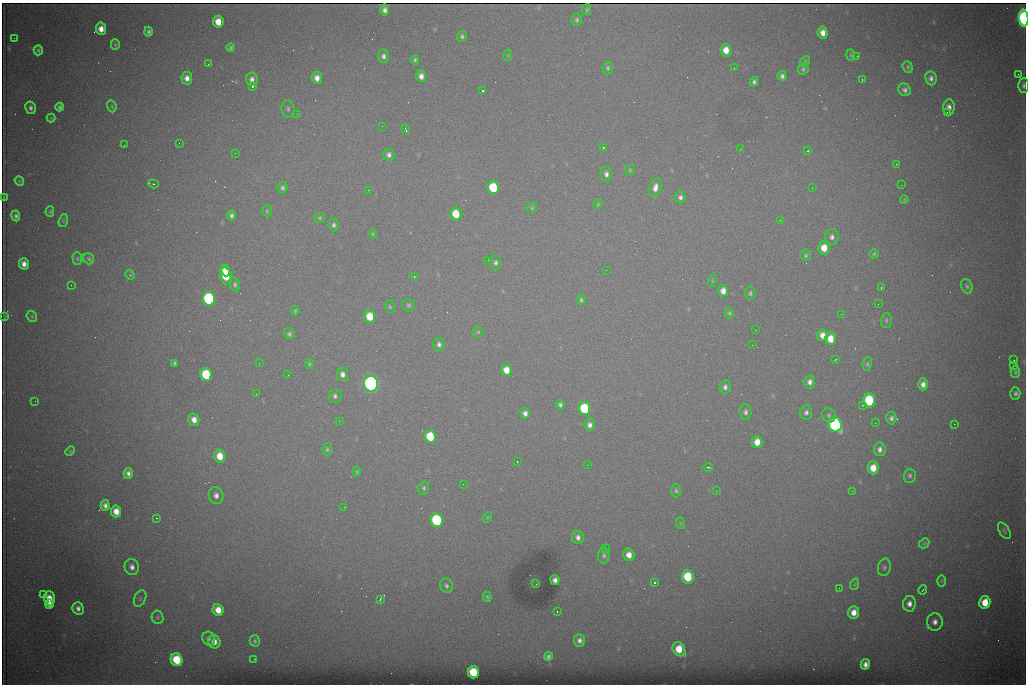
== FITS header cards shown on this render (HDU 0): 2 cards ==
NAXIS1  =                 1024 /fastest changing axis
NAXIS2  =                  682 /next to fastest changing axis

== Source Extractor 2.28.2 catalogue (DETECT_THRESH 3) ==
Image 1024 x 682 px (HDU 0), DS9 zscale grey, 1 PNG px = 1 image px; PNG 1028 x 686 px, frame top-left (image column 1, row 682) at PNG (2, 3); each listed source drawn as its Kron ellipse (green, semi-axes under 4 px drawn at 4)
Background 4610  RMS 44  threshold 133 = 3 sigma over >= 5 px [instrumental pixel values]
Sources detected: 223; all 223 listed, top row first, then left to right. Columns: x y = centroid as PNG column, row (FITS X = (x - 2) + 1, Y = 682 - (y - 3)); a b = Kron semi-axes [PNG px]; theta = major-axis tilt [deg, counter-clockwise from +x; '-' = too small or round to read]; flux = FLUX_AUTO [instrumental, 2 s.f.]
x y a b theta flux
384 10 5 4 - 1.3e+04
586 10 5 4 - 4.1e+03
1024 18 8 4 -86 8.4e+05
577 20 6 5 - 6.6e+03
218 22 6 5 - 4.6e+04
101 29 6 5 - 2.6e+04
148 32 5 4 - 7.6e+03
823 33 6 5 - 2.4e+04
462 36 5 5 - 6.9e+03
14 38 2 2 - 1.2e+03
115 45 5 4 - 3.9e+03
231 48 4 3 - 5.0e+03
38 50 5 4 - 6.0e+03
726 50 6 5 - 3.6e+04
508 55 6 4 73 2.9e+03
850 55 5 3 - 3.2e+03
383 56 7 5 -88 1.1e+04
857 56 2 2 - 1.6e+03
415 60 5 4 - 5.7e+03
805 61 5 4 - 3.8e+03
208 64 2 2 - 3.1e+03
908 67 6 5 - 5.2e+03
608 68 6 5 - 6.1e+03
734 68 3 2 - 2.3e+03
803 69 6 5 - 5.3e+03
1018 74 2 2 - 1.4e+04
421 76 6 5 - 1.8e+04
782 76 5 4 - 9.7e+03
187 78 6 5 - 1.8e+04
317 78 6 5 - 2.1e+04
931 78 7 5 -82 1.2e+04
252 79 7 6 - 1.3e+04
862 79 3 2 - 4.9e+03
754 82 5 4 - 7.2e+03
252 86 3 3 - 8.8e+04
1024 86 7 5 89 8.4e+03
905 90 6 5 - 1.1e+04
483 91 3 2 - 4.1e+03
112 106 6 4 -70 3.9e+03
60 107 4 3 - 6.5e+03
949 107 8 6 86 1.7e+04
30 108 6 5 - 9.8e+03
288 109 9 6 -83 8.7e+03
947 112 2 2 - 3.4e+03
297 114 3 2 - 2.7e+03
51 118 4 4 - 2.7e+03
382 126 2 2 - 1.5e+03
406 129 5 2 - 3.8e+03
179 143 2 2 - 3.9e+03
124 145 2 2 - 1.7e+03
603 147 2 2 - 2.8e+03
740 149 2 2 - 2.8e+03
808 151 3 3 - 2.6e+03
235 153 2 2 - 1.4e+03
389 155 6 5 - 1.1e+04
896 164 2 2 - 1.8e+03
630 170 5 5 - 4.1e+03
606 174 7 6 - 1.2e+04
19 181 5 4 - 3.3e+03
153 184 5 4 - 3.7e+03
901 185 2 2 - 1.4e+03
655 187 9 6 73 2.1e+04
282 188 6 5 - 8.4e+03
493 188 6 6 - 1.6e+05
812 188 3 2 - 4.3e+03
368 190 2 2 - 9.0e+03
4 197 3 2 - 2.6e+03
680 197 6 5 - 1.1e+04
904 200 4 3 - 3.7e+03
598 204 5 4 - 3.6e+03
532 208 5 5 - 3.8e+03
267 211 5 4 - 4.2e+03
50 212 5 4 - 4.1e+03
456 214 6 5 - 7.3e+04
231 215 5 4 - 8.2e+03
16 216 5 4 - 8.3e+03
320 218 5 5 - 4.4e+03
63 220 7 4 71 4.1e+03
780 220 3 2 - 2.5e+03
334 225 6 5 - 9.0e+03
373 234 5 3 - 2.8e+03
832 237 8 7 - 1.2e+04
824 248 6 5 - 4.3e+04
874 254 5 4 - 4.6e+03
806 255 6 5 - 5.5e+03
77 259 6 5 - 4.6e+03
89 259 6 5 - 5.1e+03
488 260 3 2 - 2.3e+03
495 263 7 5 85 8.8e+03
24 264 6 5 - 1.9e+04
225 270 6 4 -71 4.3e+04
606 270 2 2 - 1.3e+03
130 275 5 4 - 4.1e+03
226 276 9 6 -73 1.0e+05
414 277 3 2 - 2.0e+03
712 281 5 3 - 2.9e+03
235 284 7 5 -75 7.4e+03
71 285 2 2 - 6.7e+03
967 286 7 5 -70 7.2e+03
881 287 3 2 - 3.4e+03
723 291 6 5 - 2.3e+04
750 293 7 5 87 6.8e+03
209 299 7 6 - 6.1e+05
581 300 5 5 - 5.7e+03
878 304 2 2 - 1.3e+03
409 305 7 6 - 6.9e+03
390 307 6 5 - 4.9e+03
295 311 4 3 - 4.2e+03
729 313 6 4 89 4.9e+03
841 314 2 2 - 2.5e+03
5 316 3 2 - 2.5e+03
32 316 6 5 - 4.6e+03
370 316 6 5 - 6.9e+04
886 320 7 5 88 6.0e+03
755 330 2 2 - 1.6e+03
478 332 5 5 - 5.1e+03
289 334 5 5 - 6.8e+03
822 335 6 5 - 2.3e+04
830 339 6 5 - 4.5e+04
439 344 6 5 - 1.0e+04
752 345 2 2 - 4.1e+03
836 359 3 2 - 3.9e+03
1014 360 2 2 - 2.3e+03
174 363 4 3 - 5.5e+03
259 363 2 2 - 1.6e+03
309 364 5 4 - 4.4e+03
867 364 7 4 80 5.6e+03
1013 366 2 2 - 2.2e+04
506 370 6 5 - 3.5e+04
1015 372 6 5 - 5.8e+03
342 374 6 5 - 1.5e+04
206 375 6 5 - 1.8e+05
288 375 2 2 - 1.5e+03
810 382 6 5 - 1.4e+04
371 384 8 7 - 1.5e+06
923 384 6 5 - 1.8e+04
725 387 7 6 - 1.1e+04
1015 393 6 5 - 8.3e+03
256 394 2 2 - 1.6e+03
335 396 7 6 - 9.2e+03
35 401 2 2 - 1.4e+03
869 401 7 6 - 2.2e+05
560 405 5 4 - 8.4e+03
862 405 3 3 - 4.4e+03
584 408 6 6 - 1.8e+05
745 412 7 6 - 1.0e+04
806 412 7 6 - 1.1e+04
525 413 5 4 - 1.3e+04
829 415 7 6 - 7.6e+03
891 418 6 5 - 9.4e+03
194 420 6 5 - 2.4e+04
339 421 3 3 - 1.4e+03
875 423 2 2 - 1.7e+03
954 424 2 2 - 9.5e+03
590 425 6 5 - 1.4e+04
835 425 7 6 - 8.8e+05
430 436 6 5 - 1.2e+05
757 442 6 5 - 3.5e+04
327 449 6 4 81 5.0e+03
880 449 7 6 - 1.2e+04
70 451 5 4 - 3.3e+03
220 456 6 5 - 5.4e+04
517 462 2 2 - 1.9e+03
587 465 2 2 - 3.3e+03
708 467 5 2 - 4.4e+03
873 468 6 5 - 4.3e+04
357 472 5 3 - 3.2e+03
128 473 5 4 - 1.2e+04
910 476 7 6 - 7.6e+03
463 484 2 2 - 1.1e+03
424 488 6 5 - 6.0e+03
676 490 7 4 90 5.9e+03
716 491 3 2 - 2.4e+03
852 491 2 2 - 1.6e+03
216 495 8 7 - 1.6e+04
105 505 5 4 - 1.3e+04
344 507 2 2 - 4.3e+03
116 511 6 5 - 3.4e+04
488 517 5 3 - 2.7e+03
157 518 3 3 - 2.6e+03
437 520 7 6 - 3.7e+05
680 523 6 3 -71 3.5e+03
1004 531 9 5 -59 6.2e+03
578 537 6 6 - 1.3e+04
924 543 6 4 47 4.3e+03
606 549 4 2 - 5.6e+03
629 555 6 5 - 2.8e+04
604 556 8 6 -90 7.7e+03
132 567 8 7 - 1.7e+04
884 567 9 6 77 8.8e+03
688 577 6 6 - 1.2e+05
555 580 5 4 - 1.3e+04
942 581 6 4 90 3.7e+03
654 583 3 3 - 9.8e+04
536 584 2 2 - 1.2e+03
855 584 6 3 71 3.7e+03
446 586 7 6 - 9.3e+03
839 588 2 2 - 1.5e+03
923 590 5 2 - 3.0e+03
43 594 2 2 - 9.5e+03
487 597 5 4 - 4.2e+03
49 598 7 5 -88 3.9e+04
140 598 8 5 63 7.2e+03
380 599 4 2 - 4.2e+03
985 602 6 5 - 6.2e+04
49 604 4 4 - 1.8e+04
909 604 8 6 81 1.9e+04
78 608 6 5 - 1.4e+04
218 610 6 5 - 4.2e+04
557 611 2 2 - 1.6e+03
854 612 6 5 - 2.9e+04
158 617 7 5 -69 5.9e+03
935 622 9 8 - 1.9e+04
209 638 7 6 - 9.3e+03
579 640 6 5 - 1.2e+04
255 641 5 5 - 5.1e+03
214 642 7 6 - 2.2e+04
679 649 7 6 - 6.1e+04
548 656 4 4 - 7.8e+03
254 659 2 2 - 5.4e+03
177 660 6 6 - 1.3e+05
865 664 5 4 - 1.6e+04
473 672 6 5 - 1.3e+05
At the frame edge (FLAGS 8, measured only in part): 2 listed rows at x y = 1024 18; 1024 86

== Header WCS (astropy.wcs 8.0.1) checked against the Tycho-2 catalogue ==
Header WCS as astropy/WCSLIB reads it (CRVAL/CRPIX/CD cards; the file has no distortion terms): RA---TAN/DEC--TAN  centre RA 07:06:07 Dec +31:10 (106.53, +31.16 deg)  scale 1.44 arcsec/px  FOV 24.5' x 16.3'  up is -93 deg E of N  parity flipped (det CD > 0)
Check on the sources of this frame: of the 60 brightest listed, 8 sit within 2.2 arcsec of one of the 14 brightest Tycho-2 stars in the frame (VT <= 12.35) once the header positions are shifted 0.45 arcsec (0.37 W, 0.25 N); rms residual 0.82 arcsec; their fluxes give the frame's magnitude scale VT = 24.95 - 2.5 log10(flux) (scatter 0.19 mag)
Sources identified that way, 8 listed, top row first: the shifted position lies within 2.2 arcsec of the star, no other Tycho-2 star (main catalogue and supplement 1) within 4.4 arcsec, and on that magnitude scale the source's flux lands within +1.5 / -3 mag of the star's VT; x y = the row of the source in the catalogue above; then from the Tycho-2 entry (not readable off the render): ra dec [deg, ICRS J2000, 3 dp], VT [Tycho-2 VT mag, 2 dp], TYC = Tycho-2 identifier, HIP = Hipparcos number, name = IAU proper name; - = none
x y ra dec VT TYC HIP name
493 188 106.458 +31.151 12.35 2438-728-1 - -
206 375 106.551 +31.041 11.84 2438-663-1 - -
371 384 106.552 +31.106 9.20 2438-180-1 - -
869 401 106.550 +31.305 11.61 2438-184-1 - -
584 408 106.559 +31.192 11.79 2438-1039-1 - -
835 425 106.562 +31.292 10.01 2438-106-1 - -
437 520 106.614 +31.135 11.36 2438-550-1 - -
473 672 106.684 +31.152 11.76 2438-931-1 - -